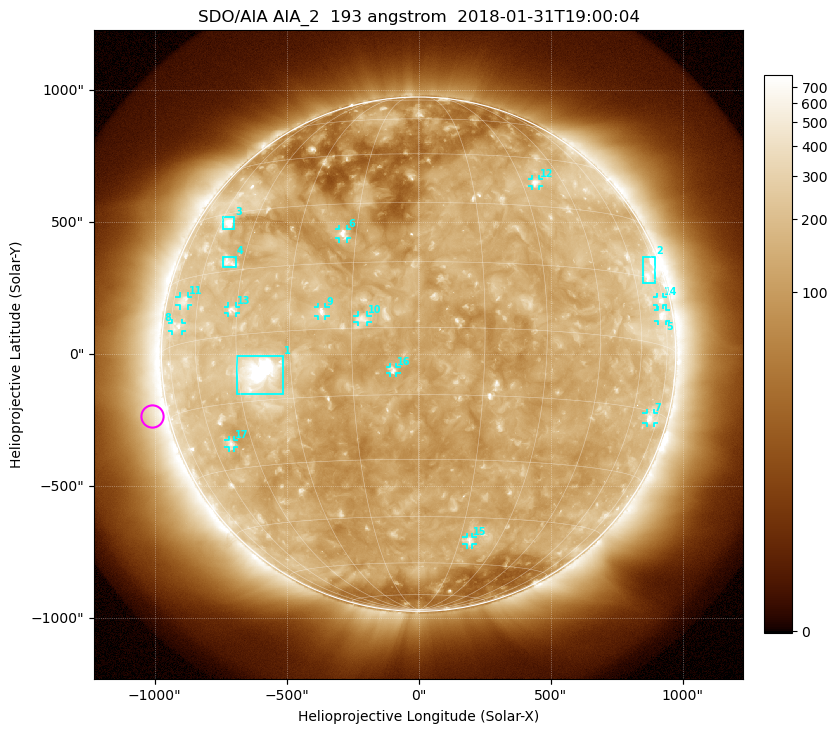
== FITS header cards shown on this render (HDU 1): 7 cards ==
TELESCOP= 'SDO/AIA'
INSTRUME= 'AIA_2'
WAVELNTH=                  193
WAVEUNIT= 'angstrom'
DATE-OBS= '2018-01-31T19:00:04.84'
CTYPE1  = 'HPLN-TAN'
CTYPE2  = 'HPLT-TAN'

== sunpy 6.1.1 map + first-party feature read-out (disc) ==
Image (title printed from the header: SDO/AIA AIA_2  193 angstrom  2018-01-31T19:00:04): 1024 x 1024 px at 2.4 arcsec/px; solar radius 974 arcsec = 406 px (full disc in frame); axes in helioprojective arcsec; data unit not stated in the header (colour bar unlabelled)
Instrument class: DISC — disc imager (sunpy class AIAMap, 193 A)
Bright regions (active regions / flare kernels): reference = the median radial profile (limb darkening/brightening removed); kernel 9 px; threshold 5 sigma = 256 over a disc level ~137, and >= 1.15x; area >= 12 px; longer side >= 10 px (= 24 arcsec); searched inside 0.97 R_sun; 17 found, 17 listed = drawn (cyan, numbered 1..; 13 of them under ~33 arcsec drawn as corner ticks so the feature stays visible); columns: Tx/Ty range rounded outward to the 5 arcsec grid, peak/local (2 s.f.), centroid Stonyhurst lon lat
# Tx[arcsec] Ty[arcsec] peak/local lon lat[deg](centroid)
1 -690..-510 -150..-5 21 -39 -9
2 850..900 270..370 4.3 +69 +16
3 -745..-695 475..520 6.5 -56 +27
4 -745..-690 330..370 3.8 -50 +17
5 905..935 125..165 4.1 +72 +7
6 -300..-270 440..475 5.8 -18 +22
7 865..890 -260..-220 3.7 +70 -17
8 -935..-895 85..120 3.1 -70 +4
9 -385..-350 145..180 5.1 -22 +4
10 -230..-195 120..150 4.1 -12 +2
11 -905..-870 185..220 3 -67 +10
12 430..455 635..665 4.3 +35 +37
13 -725..-690 155..180 4.4 -47 +6
14 905..930 185..215 3.4 +72 +10
15 180..205 -720..-690 4 +19 -52
16 -110..-85 -75..-50 4.5 -6 -10
17 -720..-700 -355..-325 3.6 -53 -24
Off-limb structures (1.02-1.3 R_sun): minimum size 162 px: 5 found; the strongest spans PA ~55..140 deg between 1.02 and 1.3 R_sun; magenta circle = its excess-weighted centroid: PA ~105 deg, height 1.06 R_sun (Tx ~-1010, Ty ~-235 arcsec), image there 1.9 x the reference